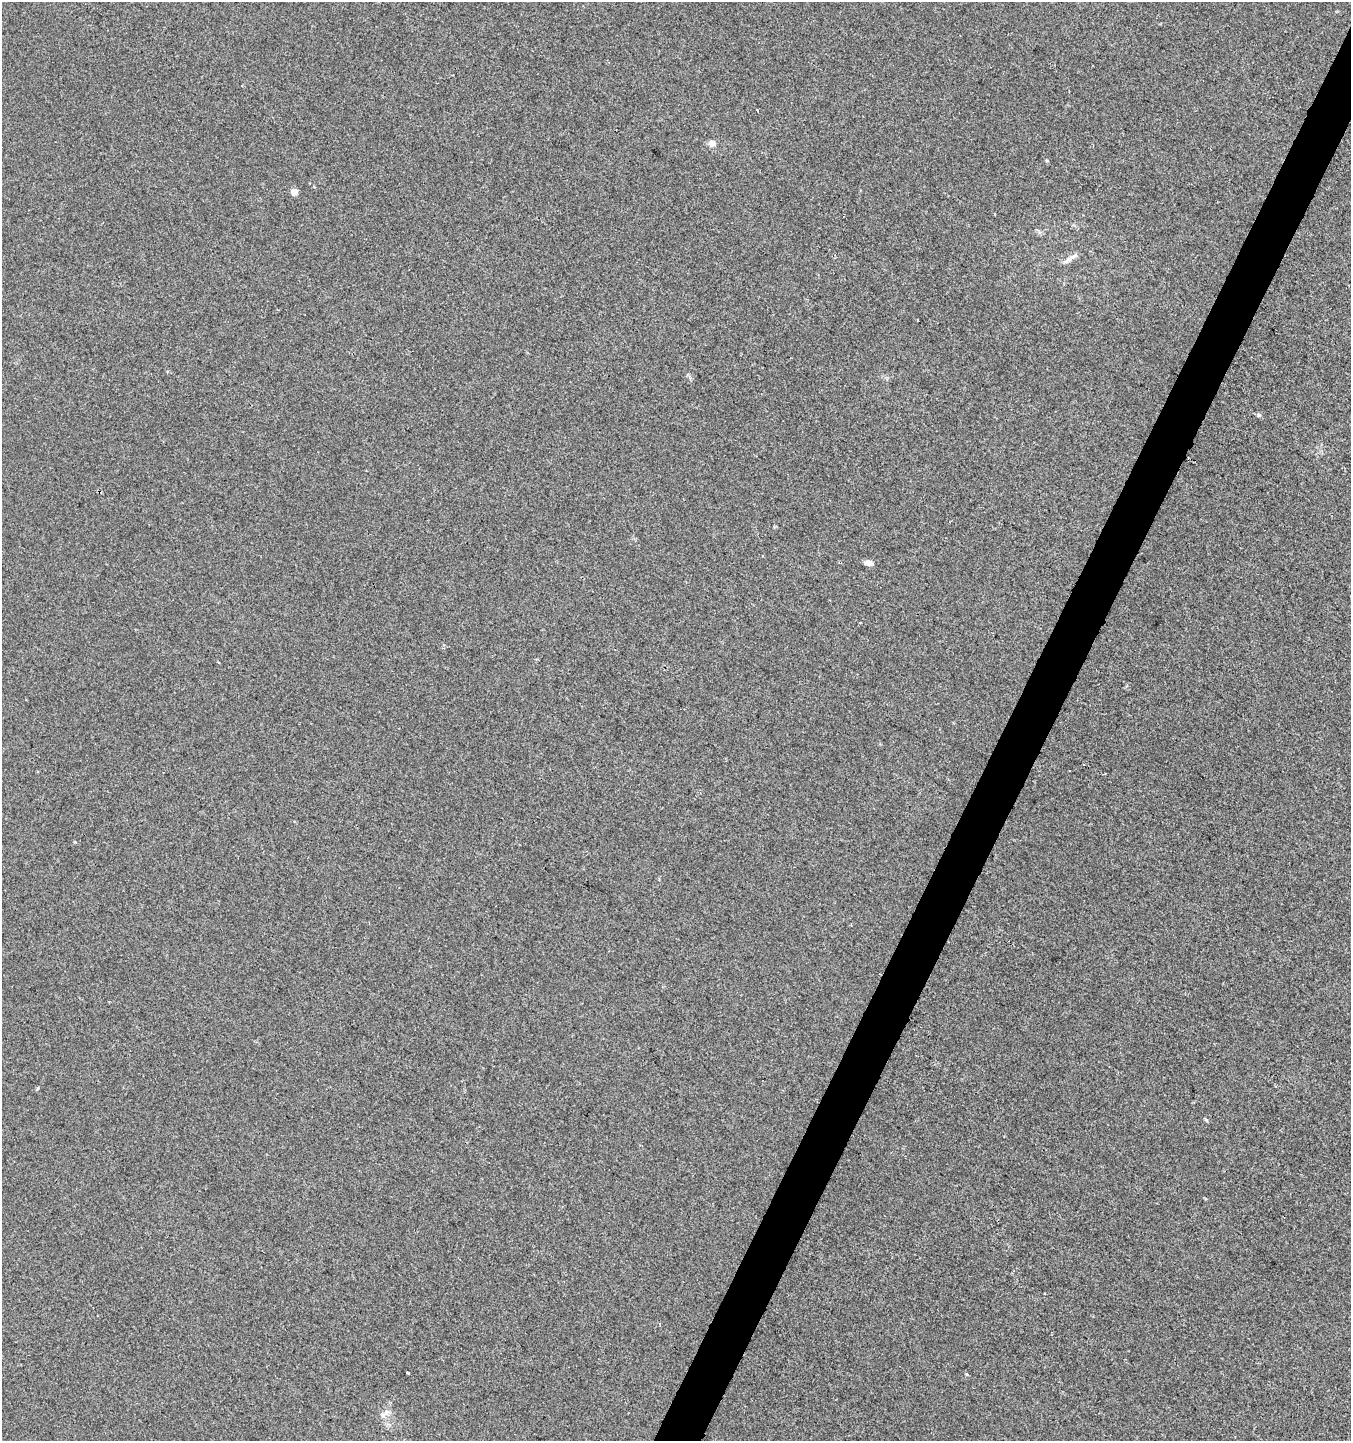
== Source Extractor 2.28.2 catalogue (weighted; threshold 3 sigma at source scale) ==
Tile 10 of 4 x 4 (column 2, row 3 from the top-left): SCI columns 1554-2902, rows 1455-2893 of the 5868 x 5772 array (HDU 1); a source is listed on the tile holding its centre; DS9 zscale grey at full resolution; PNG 1353 x 1443 px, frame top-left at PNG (2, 2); no overlay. Shown black and unused: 3% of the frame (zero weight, under 2 of 3 exposures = <1% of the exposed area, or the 3 px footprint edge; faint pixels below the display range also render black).
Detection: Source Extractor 2.28.2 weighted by HDU 2 'WHT'; one run over the whole footprint, this tile lists its part. Background 0.0011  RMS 0.0056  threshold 0.0253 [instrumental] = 3 sigma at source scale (4.5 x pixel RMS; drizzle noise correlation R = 1.50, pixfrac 1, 0.0396/0.0396 arcsec/px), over >= 5 px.
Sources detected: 12; all 12 listed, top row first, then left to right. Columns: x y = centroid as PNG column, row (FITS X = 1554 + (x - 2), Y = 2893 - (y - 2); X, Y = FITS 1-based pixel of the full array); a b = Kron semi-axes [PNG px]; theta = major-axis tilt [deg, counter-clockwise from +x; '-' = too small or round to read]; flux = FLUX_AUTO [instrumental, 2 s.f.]
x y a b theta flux
757 110 3 2 - 0.58
712 143 7 7 - 3.9
1046 160 5 3 - 0.63
294 192 5 5 - 5.3
1067 260 15 7 32 3.1
918 320 2 2 - 0.65
1258 415 6 5 - 1
868 563 9 6 -13 2.9
1206 1120 5 4 - 0.77
660 1323 3 3 - 0.98
407 1372 3 2 - 0.65
386 1413 9 7 61 2.9
Unlisted compact peaks at least as high as the median listed source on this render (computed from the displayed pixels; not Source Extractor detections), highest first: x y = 966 1374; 75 842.